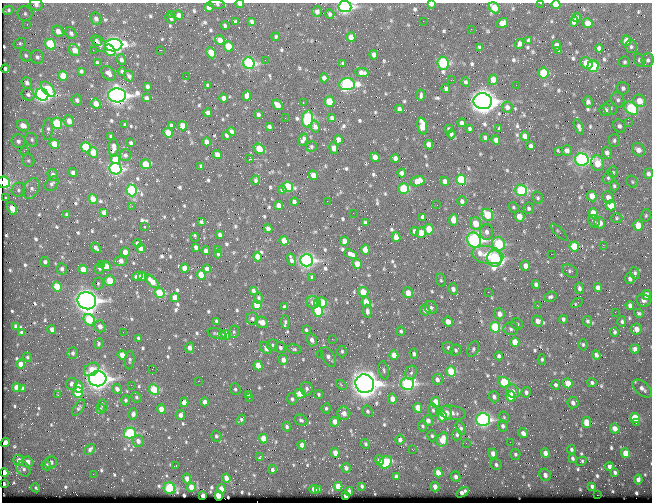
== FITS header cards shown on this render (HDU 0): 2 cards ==
NAXIS1  =                  650 / Width of table row in bytes
NAXIS2  =                  500 / Number of rows in table

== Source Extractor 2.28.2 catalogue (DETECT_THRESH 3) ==
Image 650 x 500 px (HDU 0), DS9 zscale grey, 1 PNG px = 1 image px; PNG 654 x 504 px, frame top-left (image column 1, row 500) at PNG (2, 3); each listed source drawn as its Kron ellipse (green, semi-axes under 4 px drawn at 4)
Background 356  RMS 1.2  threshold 3.66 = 3 sigma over >= 5 px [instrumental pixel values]
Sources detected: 777; of the 777, the 500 brightest by FLUX_AUTO listed and drawn (277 fainter detections omitted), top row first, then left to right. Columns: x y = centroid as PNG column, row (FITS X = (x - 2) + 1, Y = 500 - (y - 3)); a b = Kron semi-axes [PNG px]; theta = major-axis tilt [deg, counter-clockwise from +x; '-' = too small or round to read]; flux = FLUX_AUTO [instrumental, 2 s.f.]
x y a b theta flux
540 3 3 2 - 340
217 4 8 4 -7 190
240 4 4 3 - 370
431 4 4 3 - 240
36 5 6 6 - 380
556 5 4 4 - 1400
209 7 5 4 - 390
345 7 6 5 - 20000
494 8 6 4 -47 1600
8 10 5 4 - 220
317 12 5 5 - 340
25 14 7 7 - 300
172 14 2 2 - 370
330 14 5 4 - 190
179 15 4 4 - 380
576 17 4 3 - 170
171 18 6 4 -42 200
96 19 6 5 - 300
235 21 3 3 - 130
252 21 4 3 - 210
423 21 2 2 - 390
574 22 5 4 - 450
502 23 6 4 33 650
588 23 5 4 - 1400
27 24 3 3 - 150
225 26 4 3 - 190
471 29 2 2 - 130
58 31 6 5 - 670
71 33 6 5 - 260
276 37 4 3 - 150
351 37 5 4 - 850
220 40 5 4 - 740
528 40 4 3 - 140
96 41 6 4 -45 180
626 41 5 4 - 990
20 43 6 5 - 180
50 44 5 5 - 4000
100 44 8 6 -61 370
519 44 5 4 - 310
114 45 8 6 3 28000
557 45 5 4 - 520
229 46 5 4 - 1800
479 47 4 3 - 140
631 47 6 5 - 170
599 48 4 4 - 230
74 50 6 5 - 1000
93 50 2 2 - 260
110 50 6 5 - 1600
160 50 2 2 - 590
559 51 4 3 - 190
211 53 6 4 -63 1600
26 55 6 5 - 170
374 55 5 4 - 430
37 57 7 6 - 270
121 60 5 4 - 220
265 60 2 2 - 180
639 60 6 5 - 170
648 60 7 6 - 220
625 62 5 5 - 170
97 63 4 3 - 160
249 63 6 5 - 14000
343 63 4 3 - 160
443 63 7 5 -84 8500
586 63 7 5 -32 2200
593 66 5 5 - 4000
5 69 4 3 - 240
81 71 4 4 - 190
122 71 4 4 - 170
109 73 8 6 -44 340
362 73 7 4 -10 470
543 73 5 5 - 3500
63 76 5 4 - 1300
129 76 6 5 - 260
186 76 2 2 - 180
324 78 4 4 - 430
451 80 2 2 - 410
493 80 5 4 - 800
465 82 4 4 - 180
27 83 6 5 - 320
347 84 8 6 4 16000
516 85 2 2 - 210
147 86 4 3 - 250
208 86 4 3 - 160
446 88 4 4 - 230
623 88 6 5 - 210
48 89 9 5 -47 3300
28 94 7 6 - 240
42 94 6 6 - 26000
117 95 9 7 -3 41000
421 95 6 3 85 160
247 96 5 4 - 730
146 98 4 3 - 210
224 98 4 4 - 430
77 100 5 5 - 270
618 100 8 6 -66 270
483 101 9 8 - 62000
639 101 6 6 - 1100
329 102 5 5 - 2300
588 102 5 5 - 300
303 103 3 2 - 450
96 104 5 4 - 780
278 105 6 4 -48 700
507 107 6 5 - 350
610 108 7 6 - 260
631 108 8 5 -42 5500
399 109 4 4 - 260
605 110 6 5 - 450
208 113 4 4 - 460
258 114 4 3 - 200
285 118 2 2 - 220
332 118 4 3 - 200
308 119 8 5 83 8500
69 121 6 5 - 570
628 122 2 2 - 320
57 123 6 5 - 3700
462 123 4 3 - 290
125 125 4 3 - 160
171 125 4 3 - 190
23 126 6 5 - 810
182 126 5 4 - 760
269 126 4 3 - 200
315 126 6 5 - 350
422 126 8 4 -81 2000
619 126 7 6 - 260
579 127 8 4 -67 250
469 128 4 3 - 140
48 129 11 5 86 210
449 129 4 3 - 140
499 129 4 3 - 150
232 131 4 4 - 390
168 133 5 4 - 1700
451 134 4 4 - 280
226 135 4 3 - 150
111 136 4 3 - 220
525 136 4 4 - 480
485 137 4 3 - 180
32 140 7 6 - 220
303 140 6 3 60 250
338 140 4 4 - 720
496 140 4 4 - 580
614 140 6 6 - 180
18 141 7 6 - 270
206 142 4 4 - 560
131 143 4 4 - 250
54 144 5 4 - 1300
429 145 5 4 - 680
531 146 4 4 - 260
86 147 5 5 - 3600
311 147 5 5 - 150
114 148 9 5 -90 480
334 148 6 4 -82 740
259 149 6 4 -41 2300
567 150 5 5 - 400
638 150 7 6 - 610
24 151 4 3 - 130
93 152 5 4 - 1300
559 152 3 2 - 410
607 153 6 5 - 320
125 155 6 5 - 200
217 155 5 4 - 620
375 157 5 4 - 1000
395 158 4 4 - 410
115 159 5 4 - 1200
249 159 3 2 - 2700
582 159 7 6 - 16000
28 161 6 6 - 170
597 163 8 6 -79 1500
146 164 5 5 - 2400
201 166 4 3 - 150
115 169 6 5 - 14000
613 172 6 5 - 140
73 173 4 4 - 390
402 173 4 4 - 390
648 173 5 5 - 330
53 175 6 5 - 360
313 175 5 4 - 970
608 178 6 5 - 160
255 180 4 3 - 150
461 180 5 5 - 4900
418 181 7 5 16 1000
445 181 4 4 - 400
4 182 6 5 - 5700
632 182 6 5 - 150
52 184 8 5 53 250
614 186 5 4 - 140
288 187 5 5 - 4400
31 189 11 7 64 440
404 189 5 5 - 4500
18 190 7 6 - 230
132 190 6 5 - 6400
282 190 4 3 - 190
521 190 6 5 - 6200
592 196 5 4 - 880
608 197 6 5 - 520
6 198 4 3 - 150
538 198 6 5 - 130
93 199 5 4 - 1300
327 201 2 2 - 150
462 201 5 4 - 310
294 202 4 3 - 250
437 205 2 2 - 240
611 205 5 5 - 1900
132 206 2 2 - 180
279 206 4 4 - 620
513 207 5 5 - 140
12 208 7 4 -64 1100
529 208 6 5 - 190
104 212 4 4 - 270
353 213 2 2 - 140
593 213 5 5 - 1700
67 215 4 3 - 200
487 215 6 5 - 2700
646 215 6 5 - 130
519 216 5 5 - 1100
423 217 4 4 - 380
617 218 5 5 - 130
453 220 6 4 86 1200
594 221 7 5 -59 200
201 222 3 3 - 150
365 223 4 3 - 210
476 223 6 5 - 1600
600 223 6 5 - 720
638 226 5 4 - 1300
144 227 3 3 - 220
268 229 4 4 - 450
429 229 5 4 - 1600
414 231 4 4 - 260
486 232 8 6 87 420
559 232 11 4 -44 150
421 233 5 4 - 1300
219 235 3 3 - 200
396 237 5 4 - 940
195 238 4 2 - 300
474 240 8 6 -62 25000
284 241 5 4 - 1500
344 241 5 4 - 500
137 243 4 4 - 350
499 244 7 6 - 6500
603 245 2 2 - 870
574 246 5 5 - 2400
196 247 4 3 - 260
96 248 6 3 -51 260
141 248 4 4 - 520
217 249 4 3 - 160
365 250 5 4 - 1100
206 251 4 4 - 360
125 252 5 4 - 860
218 254 4 3 - 140
351 254 7 4 -21 420
551 254 2 2 - 950
487 255 16 9 -11 2000
258 257 4 4 - 1100
494 258 8 7 - 14000
291 260 6 3 -73 300
307 260 6 6 - 19000
120 261 6 5 - 470
45 262 5 4 - 260
357 264 5 4 - 1300
101 265 3 3 - 180
106 266 5 4 - 1200
525 266 5 4 - 550
185 268 4 4 - 1000
62 269 5 5 - 270
83 269 5 4 - 1000
99 269 5 4 - 140
207 269 4 4 - 430
570 271 8 5 -29 210
635 273 6 5 - 160
201 275 5 4 - 2000
137 276 5 4 - 340
142 276 5 4 - 830
312 277 3 3 - 130
630 279 5 4 - 220
441 280 7 4 -80 160
110 281 5 5 - 2300
152 281 8 4 -46 900
98 283 6 5 - 160
536 284 4 4 - 260
57 287 5 4 - 2300
579 288 6 4 -81 220
598 288 4 4 - 570
453 289 6 5 - 440
253 291 4 4 - 270
363 292 5 5 - 1700
488 292 2 2 - 450
160 293 5 5 - 3500
408 293 5 5 - 1200
647 295 5 4 - 860
175 297 4 4 - 800
550 297 6 5 - 170
258 298 5 4 - 180
643 300 7 6 - 270
87 301 9 8 - 53000
313 302 6 6 - 590
322 302 5 5 - 1600
366 302 5 4 - 1300
577 303 6 3 34 140
318 304 4 3 - 630
257 305 5 4 - 2100
630 305 4 4 - 300
538 306 3 2 - 410
285 307 4 3 - 280
431 308 7 6 - 240
425 310 5 5 - 380
318 311 6 5 - 4500
367 311 6 4 -85 280
615 312 2 2 - 420
639 313 5 4 - 140
499 314 5 5 - 550
252 319 6 6 - 230
563 319 4 3 - 190
89 320 6 5 - 4400
216 321 4 3 - 240
538 321 6 5 - 520
587 321 5 4 - 160
622 321 5 4 - 170
262 322 6 5 - 850
285 322 7 4 -84 180
448 322 5 4 - 870
517 324 6 5 - 170
16 326 4 4 - 320
100 326 6 5 - 470
495 327 5 5 - 5000
52 329 4 4 - 400
511 329 7 6 - 270
636 329 5 5 - 610
306 330 3 3 - 140
401 331 4 4 - 150
123 332 2 2 - 330
234 332 6 5 - 150
614 332 4 3 - 150
22 333 4 4 - 300
217 334 9 5 -15 220
226 335 5 4 - 1900
222 336 3 2 - 630
138 338 4 3 - 160
332 339 2 2 - 330
312 340 6 5 - 410
515 342 5 4 - 1400
99 343 5 4 - 190
272 345 6 5 - 180
583 345 6 4 -89 140
190 348 5 4 - 530
266 348 7 5 -50 710
280 348 5 5 - 220
448 348 6 5 - 210
294 349 7 4 -9 160
473 349 8 5 66 190
635 349 4 4 - 330
456 350 6 5 - 170
342 351 6 4 -89 140
73 353 6 5 - 230
320 354 2 2 - 150
414 354 5 4 - 210
122 355 5 4 - 1100
394 355 5 4 - 1000
596 355 5 4 - 270
499 356 4 4 - 220
27 357 5 4 - 140
328 357 11 6 -61 370
542 359 5 4 - 140
130 360 9 4 85 190
283 360 5 4 - 600
21 364 4 4 - 810
258 366 5 4 - 1100
92 369 8 6 31 1300
152 369 3 2 - 150
384 370 9 5 -79 190
451 371 5 5 - 2100
411 373 7 5 68 230
98 379 9 7 2 46000
437 379 5 5 - 390
198 381 3 2 - 310
504 382 6 5 - 3600
592 382 4 4 - 200
568 383 5 4 - 1600
72 384 6 5 - 350
365 384 9 9 - 79000
407 384 6 6 - 13000
131 385 2 2 - 180
341 385 6 4 -40 130
555 385 5 4 - 200
16 387 4 4 - 810
79 387 5 4 - 990
23 389 4 3 - 200
117 389 5 4 - 380
154 389 5 4 - 3500
235 389 6 5 - 190
306 389 7 6 - 250
642 389 11 6 -40 460
512 391 7 6 - 450
526 392 5 4 - 260
78 393 5 5 - 3800
300 394 5 5 - 1400
318 394 4 4 - 160
58 395 3 2 - 350
248 395 4 3 - 250
510 396 5 4 - 1700
136 397 5 5 - 140
494 397 5 5 - 260
249 398 3 2 - 140
292 399 6 5 - 190
392 399 5 4 - 660
126 400 5 4 - 190
184 402 5 4 - 770
205 402 4 4 - 400
436 402 5 4 - 1600
573 403 5 5 - 350
103 406 6 5 - 210
79 408 9 4 56 180
326 408 5 4 - 160
418 408 5 4 - 1100
100 409 5 4 - 170
161 409 4 4 - 1200
433 410 6 4 -80 160
368 411 6 5 - 150
344 413 7 6 - 540
447 413 7 5 -73 450
452 413 14 7 -9 530
133 414 5 4 - 290
180 415 5 4 - 440
442 416 5 4 - 2200
504 417 6 5 - 140
635 418 5 5 - 2600
241 420 5 4 - 200
301 420 7 5 -29 190
483 420 7 6 - 17000
428 421 5 5 - 400
335 422 5 4 - 710
587 422 5 4 - 1600
636 423 2 2 - 160
422 426 5 4 - 150
503 426 5 5 - 240
287 427 5 4 - 200
461 428 7 4 -63 210
615 429 5 4 - 710
130 433 6 5 - 6800
523 433 5 4 - 450
457 435 5 5 - 210
216 436 5 5 - 180
432 436 5 4 - 160
263 438 5 4 - 1200
400 440 5 4 - 340
442 440 7 5 72 1400
138 441 6 5 - 440
5 442 4 4 - 390
510 442 2 2 - 240
466 443 2 2 - 230
365 444 5 4 - 170
302 445 4 4 - 440
90 449 6 4 47 220
412 449 2 2 - 220
571 449 4 4 - 170
335 453 5 4 - 710
545 453 5 4 - 550
626 453 5 4 - 1400
493 454 5 4 - 600
515 454 5 5 - 170
260 456 3 3 - 1200
573 458 4 3 - 170
19 460 5 5 - 570
379 460 5 4 - 420
581 461 6 3 28 150
27 462 5 5 - 810
51 462 6 5 - 320
386 462 7 5 41 4000
46 465 5 4 - 260
496 465 6 5 - 230
176 466 3 2 - 180
609 466 4 4 - 270
346 468 5 4 - 320
23 469 8 6 -56 320
272 470 4 4 - 280
615 472 4 3 - 190
4 473 4 4 - 1200
438 473 5 4 - 840
93 474 2 2 - 230
545 475 6 5 - 380
396 476 4 3 - 230
456 477 5 4 - 300
226 478 4 4 - 480
187 479 5 4 - 600
638 479 5 4 - 360
4 484 4 3 - 220
338 486 5 4 - 1100
362 486 4 3 - 130
592 486 4 3 - 220
191 487 4 4 - 1000
435 487 4 4 - 560
36 488 5 4 - 140
169 488 6 5 - 5900
221 489 5 4 - 770
314 489 4 4 - 660
319 490 3 3 - 180
349 491 4 4 - 330
463 492 7 4 33 370
597 495 2 2 - 1400
203 496 4 3 - 560
219 496 4 4 - 2900
345 496 4 3 - 310
At the frame edge (FLAGS 8, measured only in part): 10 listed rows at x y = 540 3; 217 4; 240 4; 431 4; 36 5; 556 5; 345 7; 494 8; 4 182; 4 473
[277 fainter detections neither listed nor drawn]